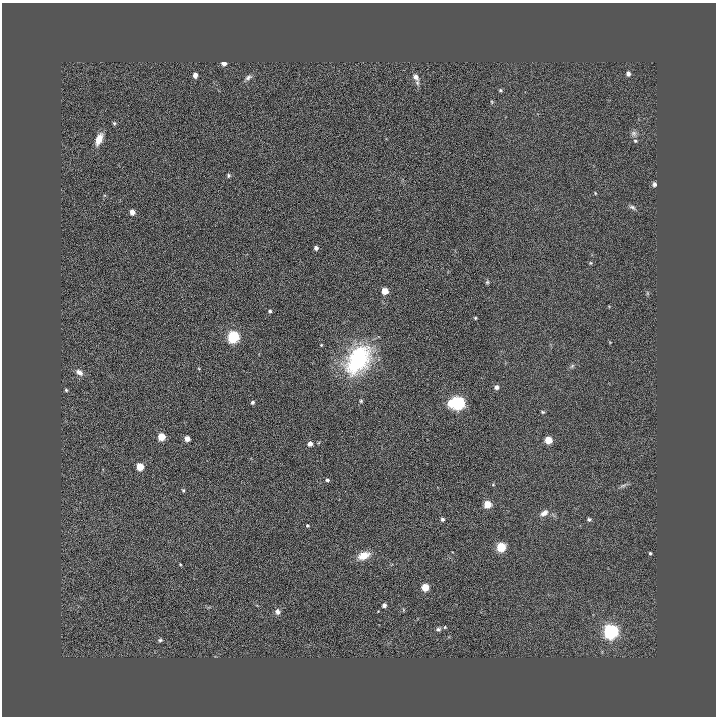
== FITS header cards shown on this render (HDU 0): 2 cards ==
NAXIS1  =                  714
NAXIS2  =                  714

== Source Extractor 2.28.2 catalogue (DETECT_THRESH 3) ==
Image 714 x 714 px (HDU 0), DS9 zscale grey, 1 PNG px = 1 image px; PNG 718 x 718 px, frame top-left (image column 1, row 714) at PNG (2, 3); no overlay
Background 0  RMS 0.04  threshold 0.121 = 3 sigma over >= 5 px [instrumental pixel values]
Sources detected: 59; all 59 listed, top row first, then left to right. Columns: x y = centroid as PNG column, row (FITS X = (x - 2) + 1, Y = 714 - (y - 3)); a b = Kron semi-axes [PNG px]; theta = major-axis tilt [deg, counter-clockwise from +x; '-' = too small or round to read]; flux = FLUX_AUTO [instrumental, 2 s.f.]
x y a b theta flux
224 63 4 4 - 18
628 74 5 4 - 11
195 75 5 4 - 18
248 77 10 6 31 8.6
416 77 9 7 -58 16
500 90 4 4 - 3.8
114 123 5 5 - 3.6
634 133 9 8 - 9.2
99 139 13 6 68 29
635 141 6 4 -23 4.3
228 175 4 4 - 4.1
654 184 6 5 - 7.3
595 193 5 3 - 2.6
632 207 10 5 -30 7.9
132 212 4 4 - 19
316 248 4 4 - 9.4
590 263 6 5 - 3.5
487 282 6 5 - 4
385 291 5 4 - 47
647 293 6 4 -72 3.4
270 311 4 3 - 5
475 318 4 3 - 3.2
233 337 6 5 - 350
321 345 4 3 - 2.1
358 360 36 23 55 250
572 366 7 4 45 5.4
79 372 9 6 -33 15
496 387 5 5 - 11
66 390 4 4 - 3.6
361 401 4 4 - 3.5
252 402 4 3 - 5.3
451 403 6 5 - 52
458 403 6 6 - 540
542 412 6 4 -27 3.6
161 437 5 5 - 61
187 439 4 4 - 21
548 440 5 5 - 60
310 444 4 4 - 13
140 467 5 5 - 70
327 480 4 4 - 5.1
493 485 5 3 - 2.6
623 485 11 4 19 7.3
183 490 5 4 - 3.5
487 504 5 5 - 63
544 513 13 8 31 18
442 519 5 5 - 6.7
589 519 6 5 - 5.5
307 526 4 3 - 3.2
501 547 5 5 - 130
650 553 3 3 - 3.7
364 555 12 7 22 40
180 564 3 3 - 2.3
425 587 5 5 - 59
384 605 4 4 - 9.5
277 612 7 6 - 10
445 627 4 4 - 3
438 629 6 5 - 5.8
611 631 6 6 - 720
160 640 7 5 2 4.8